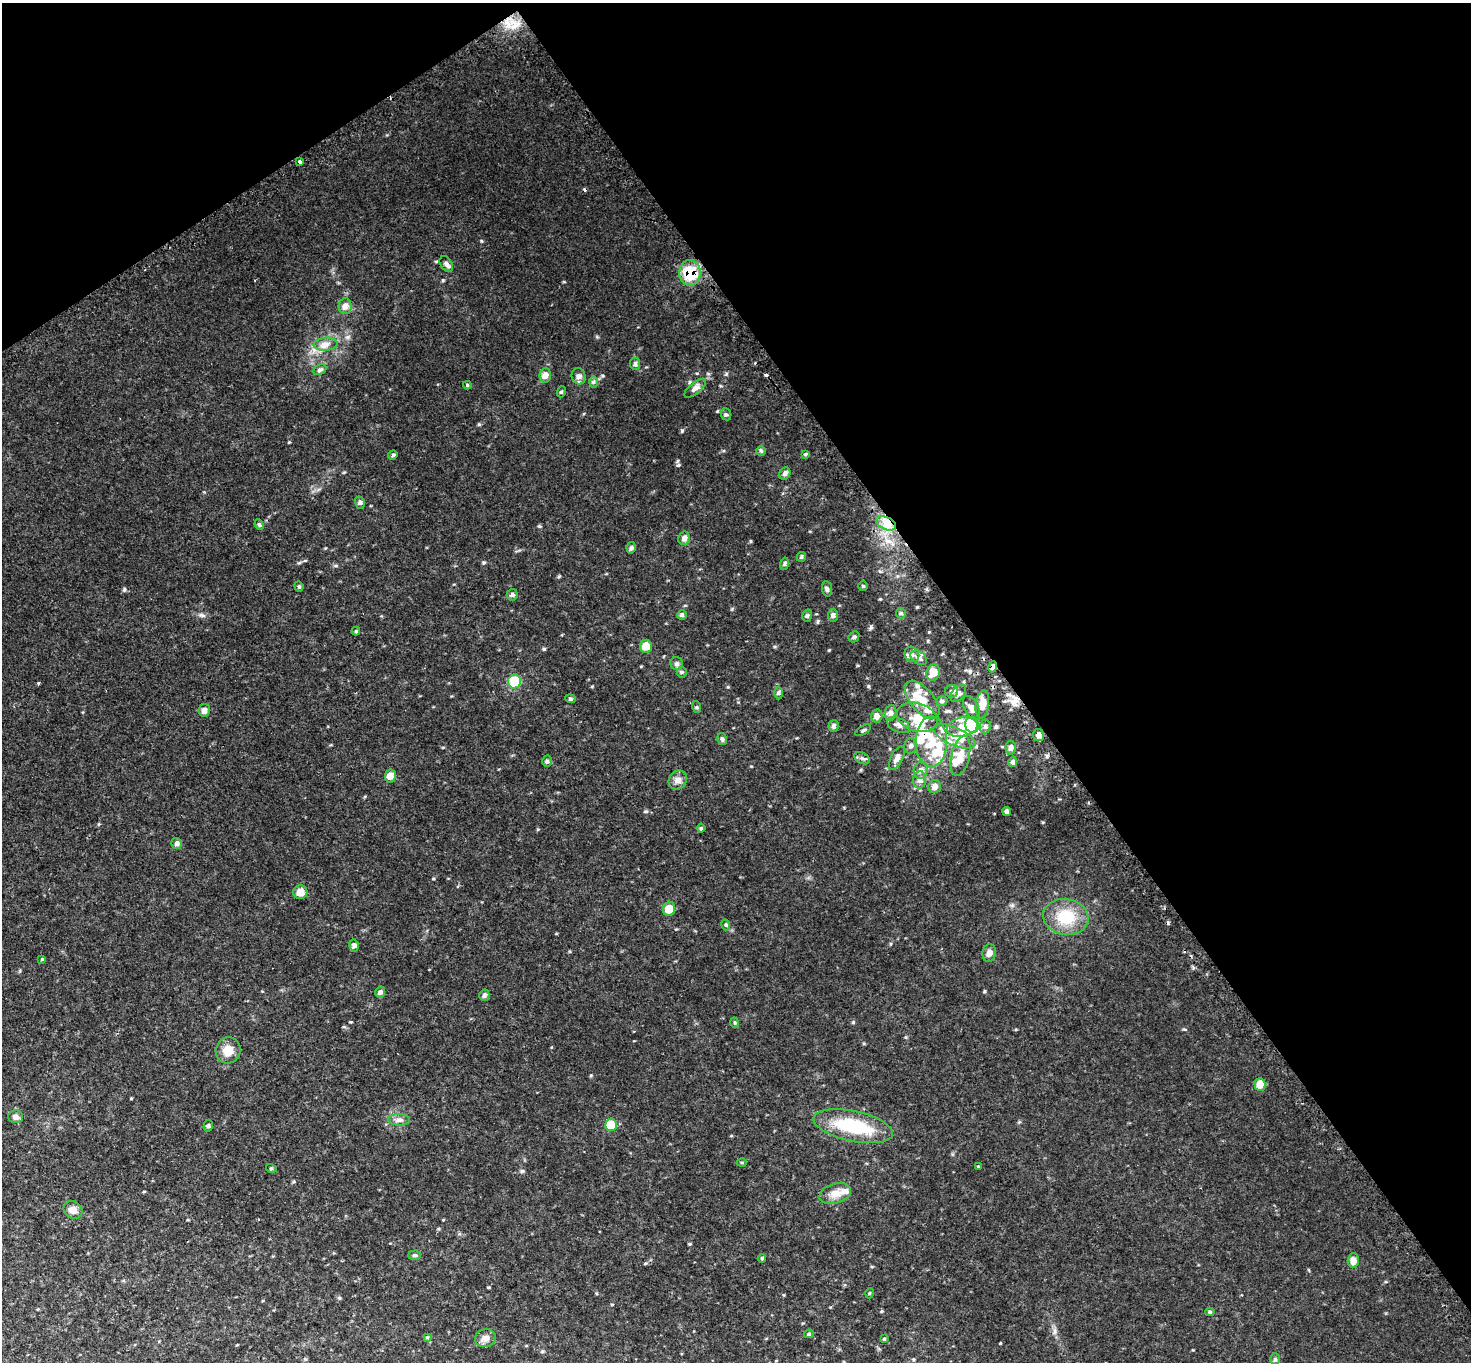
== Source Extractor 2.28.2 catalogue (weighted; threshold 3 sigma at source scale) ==
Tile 3 of 4 x 4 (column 3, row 1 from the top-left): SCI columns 2976-4444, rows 4404-5763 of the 5953 x 5945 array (HDU 1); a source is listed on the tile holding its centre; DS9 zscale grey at full resolution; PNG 1473 x 1364 px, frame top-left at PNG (2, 3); each listed source drawn as its Kron ellipse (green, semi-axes under 4 px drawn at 4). Shown black and unused: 36% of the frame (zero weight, under 2 of 3 exposures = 3% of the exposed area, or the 3 px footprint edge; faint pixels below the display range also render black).
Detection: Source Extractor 2.28.2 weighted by HDU 2 'WHT'; one run over the whole footprint, this tile lists its part. Background 0.0773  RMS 0.0071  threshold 0.0321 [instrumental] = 3 sigma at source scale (4.5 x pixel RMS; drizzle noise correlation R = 1.50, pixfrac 1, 0.05/0.05 arcsec/px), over >= 5 px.
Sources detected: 130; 2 cosmic-ray / hot-pixel residue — neither listed nor drawn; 15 inside a brighter listed object's ellipse — not listed separately; the other 113 listed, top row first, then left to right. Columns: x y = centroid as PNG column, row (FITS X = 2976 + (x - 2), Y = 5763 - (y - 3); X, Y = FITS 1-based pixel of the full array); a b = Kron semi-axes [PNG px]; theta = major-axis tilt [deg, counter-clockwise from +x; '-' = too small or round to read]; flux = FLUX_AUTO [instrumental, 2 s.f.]
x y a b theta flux
300 161 3 3 - 2.2
446 264 9 5 -58 2.1
690 273 13 10 89 19
345 306 8 6 84 4
326 344 12 6 5 3.3
635 364 6 5 - 1.5
320 370 7 4 29 1.6
545 375 7 5 86 3.8
579 376 8 7 - 2.6
594 382 6 4 -90 1.1
467 385 4 4 - 0.73
695 388 13 5 39 2.4
561 392 5 3 - 0.72
726 414 6 5 - 1.1
761 451 5 5 - 0.98
805 454 4 4 - 1.3
393 455 5 4 - 0.97
785 474 6 5 - 1.8
360 503 6 5 - 1.3
886 523 10 6 -25 4.6
259 525 5 4 - 0.98
684 538 7 6 - 3.2
631 548 6 4 77 1.4
801 557 5 4 - 0.89
784 564 6 4 75 1.3
299 586 5 4 - 0.91
863 586 4 4 - 0.73
827 589 8 5 -81 1.4
512 595 6 5 - 1.4
901 613 5 5 - 1
682 615 5 5 - 1.1
833 615 6 5 - 1.9
807 616 6 5 - 1.4
356 631 4 4 - 0.72
854 637 6 4 46 1.1
646 646 6 6 - 6.8
912 654 8 7 - 2.7
919 658 9 6 -35 2.1
677 664 7 6 - 1.5
993 667 5 4 - 2.4
682 672 5 5 - 0.92
933 672 8 6 72 9
515 681 7 6 - 23
952 691 6 6 - 1.9
778 693 6 4 89 1.1
958 693 10 6 52 2.4
570 699 5 4 - 0.89
922 700 23 11 -50 13
942 701 5 5 - 1.1
982 705 14 6 83 8.2
697 707 6 4 -71 0.82
971 708 13 7 -65 3.9
204 710 6 5 - 3.2
890 713 8 6 81 2.6
877 716 6 5 - 3.9
917 717 21 14 -17 11
899 725 12 7 -23 3.2
972 725 8 7 - 30
833 726 6 5 - 1.6
985 726 7 5 86 1.6
962 727 15 9 12 9.1
863 730 8 3 31 1
1038 735 6 5 - 2.7
954 737 22 9 -24 8.8
722 739 6 4 -77 1.2
931 742 25 15 89 19
911 746 8 6 74 2.3
1011 748 7 5 -87 2.3
961 756 20 9 77 8.9
862 758 8 5 -28 1.6
897 758 13 6 63 3.4
547 761 6 5 - 1.1
1013 762 5 4 - 1.8
921 770 8 7 - 3.4
390 776 6 5 - 4.9
678 780 10 8 50 3.2
920 780 8 6 87 2.9
935 787 6 6 - 4.1
1007 812 4 3 - 1.9
701 828 4 4 - 0.73
177 843 6 5 - 1.8
300 892 7 7 - 5.9
669 909 7 6 - 7.4
1066 917 23 18 -10 21
726 925 5 3 - 0.75
354 945 6 4 -79 1.9
989 953 9 6 79 3
42 959 4 3 - 0.55
380 992 6 5 - 2
484 995 5 5 - 1.7
735 1023 5 3 - 0.7
228 1050 13 12 - 7.7
1260 1084 6 5 - 7.4
15 1117 7 6 - 2.1
399 1120 11 5 -1 2.4
611 1125 6 6 - 14
208 1126 6 4 76 1.2
853 1126 41 15 -12 34
742 1162 5 3 - 0.62
978 1166 3 2 - 0.75
271 1168 5 3 - 0.7
835 1194 16 10 17 6
73 1210 10 8 -31 4.1
414 1255 6 4 2 1.2
762 1258 4 3 - 0.97
1353 1260 7 5 88 4.3
870 1293 5 3 - 0.63
1210 1312 4 4 - 1
809 1334 5 4 - 0.97
427 1337 4 4 - 0.63
485 1338 10 9 - 3.4
884 1339 4 3 - 0.68
1275 1359 6 5 - 1.1
Overlapping masked pixels (flux is a lower limit): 2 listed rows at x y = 690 273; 993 667
Unlisted compact peaks at least as high as the median listed source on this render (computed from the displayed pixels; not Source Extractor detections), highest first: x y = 124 589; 678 465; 481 241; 479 424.